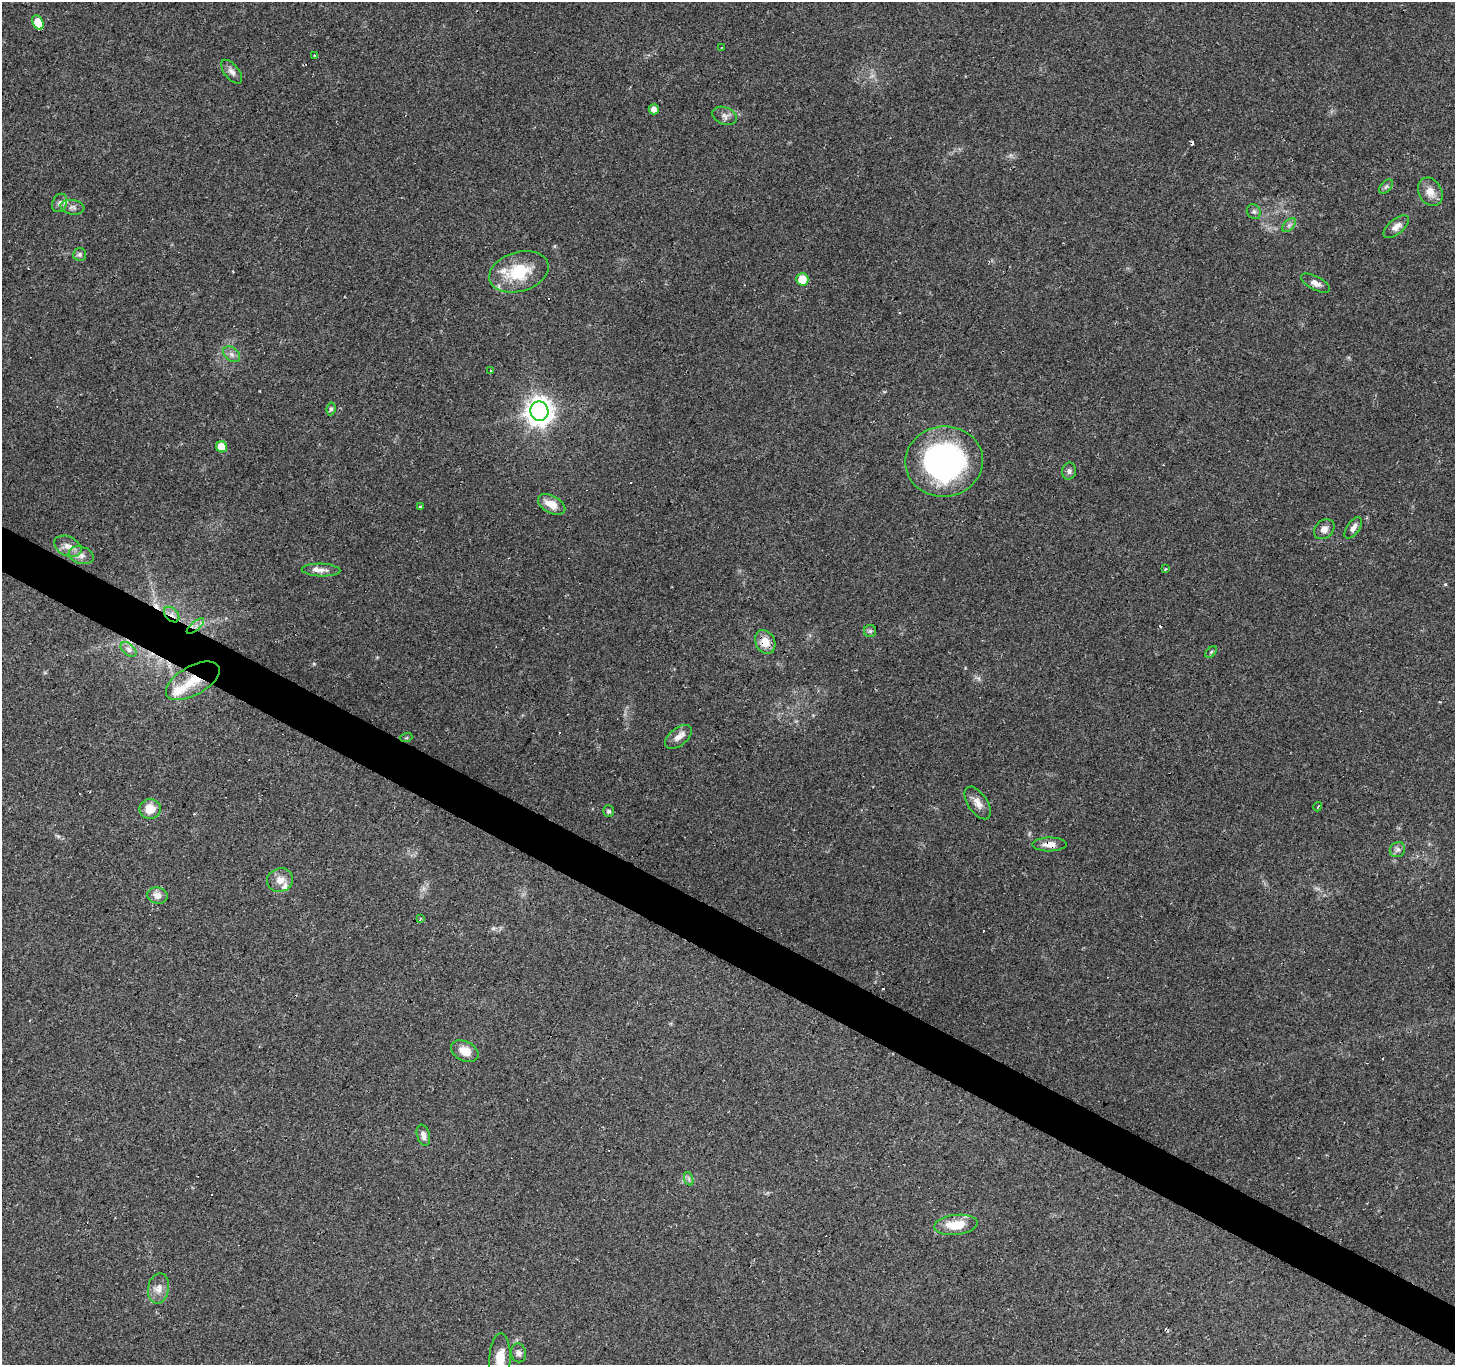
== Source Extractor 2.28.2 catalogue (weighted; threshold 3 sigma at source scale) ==
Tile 6 of 4 x 4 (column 2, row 2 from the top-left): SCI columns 1454-2906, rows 2918-4280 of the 5817 x 5901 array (HDU 1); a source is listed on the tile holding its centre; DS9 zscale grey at full resolution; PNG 1457 x 1367 px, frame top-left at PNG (2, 2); each listed source drawn as its Kron ellipse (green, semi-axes under 4 px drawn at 4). Shown black and unused: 3% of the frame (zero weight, under 2 of 3 exposures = <1% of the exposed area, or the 3 px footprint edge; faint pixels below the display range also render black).
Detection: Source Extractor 2.28.2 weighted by HDU 2 'WHT'; one run over the whole footprint, this tile lists its part. Background 0.0945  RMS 0.0063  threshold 0.0282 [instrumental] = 3 sigma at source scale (4.5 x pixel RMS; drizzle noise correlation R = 1.50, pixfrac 1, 0.0396/0.0396 arcsec/px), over >= 5 px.
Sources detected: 82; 20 cosmic-ray / hot-pixel residue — neither listed nor drawn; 5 inside a brighter listed object's ellipse — not listed separately; the other 57 listed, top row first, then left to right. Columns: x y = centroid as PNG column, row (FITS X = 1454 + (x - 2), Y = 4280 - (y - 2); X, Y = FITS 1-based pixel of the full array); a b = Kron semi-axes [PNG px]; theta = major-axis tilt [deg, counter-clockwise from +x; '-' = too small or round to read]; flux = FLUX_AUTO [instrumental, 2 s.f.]
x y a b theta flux
38 23 7 5 -63 12
721 48 2 2 - 0.57
314 55 3 2 - 0.73
232 72 14 7 -51 3
654 109 5 5 - 4.3
725 116 12 8 -20 3.1
1386 187 9 5 44 1.4
1430 192 15 11 -61 7
60 203 9 7 67 2.3
72 207 12 7 -7 2.7
1254 212 8 6 -52 1.6
1289 225 8 5 45 1.8
1396 227 15 7 40 4.3
80 254 6 6 - 1.7
519 272 30 19 16 28
802 279 6 6 - 12
1316 283 16 7 -27 4.1
232 354 9 6 -42 2.6
491 371 3 2 - 1
331 409 6 4 82 1.4
539 411 9 9 - 660
221 447 5 5 - 10
944 461 39 35 6 150
1069 471 8 7 - 2
552 504 15 8 -28 8.4
420 507 3 3 - 0.83
1353 528 12 6 54 3.1
1324 529 11 8 42 4.2
68 546 14 9 -25 5.3
81 555 13 8 -17 4
1166 569 3 3 - 0.86
321 570 19 6 -2 3.6
172 614 9 6 -45 3
195 626 11 3 40 1.9
870 631 6 6 - 1.2
765 642 12 9 -63 7.9
129 649 9 5 -38 2.4
1211 652 7 4 45 0.96
193 681 30 14 29 16
678 737 16 9 38 4.5
406 738 6 4 18 0.71
978 803 18 9 -56 5.6
1318 807 5 2 - 0.92
150 809 10 10 - 9.2
608 811 5 5 - 1.4
1050 844 17 7 1 5.4
1397 850 8 7 - 2.2
280 880 13 11 18 5.8
157 895 10 8 -11 4.2
420 919 4 3 - 0.79
465 1051 14 9 -26 8.1
423 1135 11 6 -74 3.2
689 1179 7 4 -72 1.4
956 1225 22 10 6 14
158 1288 15 10 79 5.8
518 1353 9 7 -79 2.3
500 1359 25 10 87 12
Overlapping masked pixels (flux is a lower limit): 7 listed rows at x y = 1316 283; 172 614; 195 626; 765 642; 129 649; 193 681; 1050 844
Isophote crosses this tile's border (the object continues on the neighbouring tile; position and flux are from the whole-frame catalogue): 1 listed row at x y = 500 1359